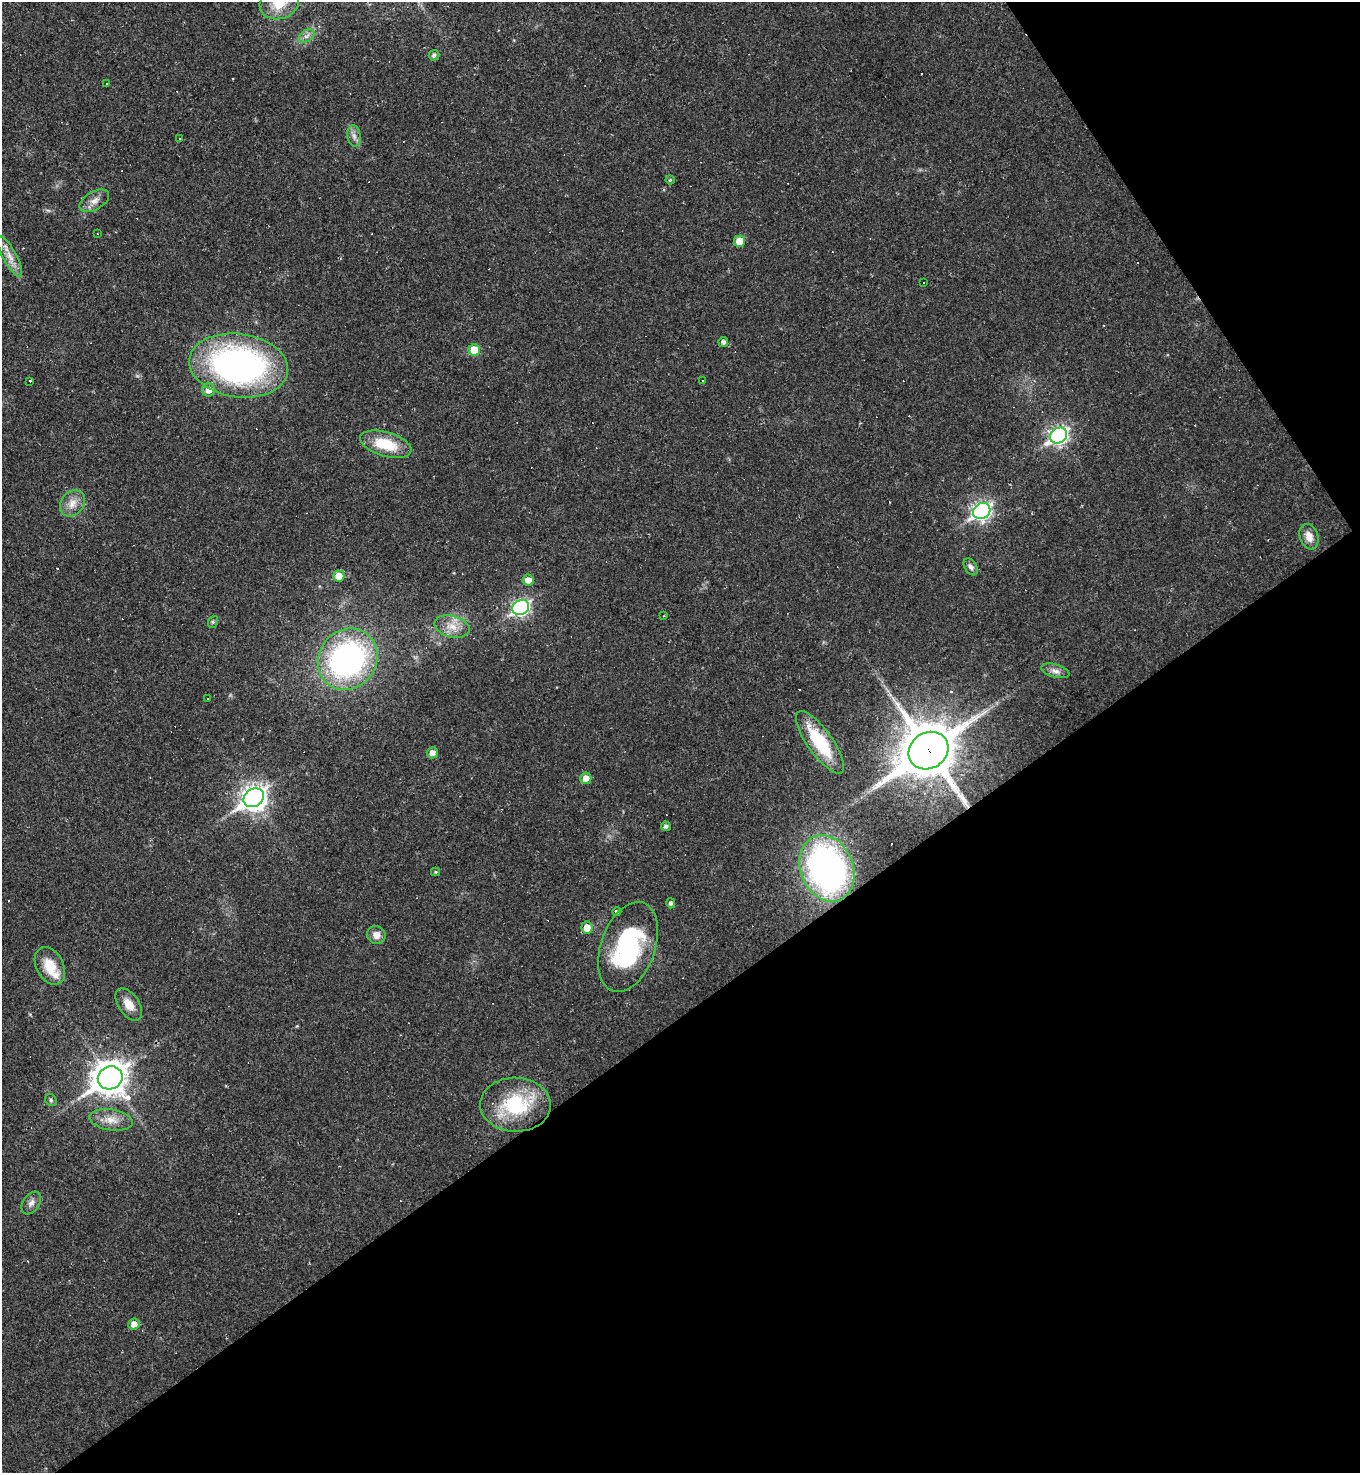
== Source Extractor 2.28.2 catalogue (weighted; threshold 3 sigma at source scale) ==
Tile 12 of 4 x 4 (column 4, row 3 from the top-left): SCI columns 4369-5726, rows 1473-2943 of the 5881 x 5886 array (HDU 1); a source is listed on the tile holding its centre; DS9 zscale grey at full resolution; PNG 1362 x 1475 px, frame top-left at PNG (2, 2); each listed source drawn as its Kron ellipse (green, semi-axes under 4 px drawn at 4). Shown black and unused: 36% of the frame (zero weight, under 2 of 3 exposures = <1% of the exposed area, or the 3 px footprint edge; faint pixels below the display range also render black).
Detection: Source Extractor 2.28.2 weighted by HDU 2 'WHT'; one run over the whole footprint, this tile lists its part. Background 0.0191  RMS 0.004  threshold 0.0182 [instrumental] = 3 sigma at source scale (4.5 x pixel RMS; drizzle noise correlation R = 1.50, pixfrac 1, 0.05/0.05 arcsec/px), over >= 5 px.
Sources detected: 74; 19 cosmic-ray / hot-pixel residue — neither listed nor drawn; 1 inside a brighter listed object's ellipse — not listed separately; the other 54 listed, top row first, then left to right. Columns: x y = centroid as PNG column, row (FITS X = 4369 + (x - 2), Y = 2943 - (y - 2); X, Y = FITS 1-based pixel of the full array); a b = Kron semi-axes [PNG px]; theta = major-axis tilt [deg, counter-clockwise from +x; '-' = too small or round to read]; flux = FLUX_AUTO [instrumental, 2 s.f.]
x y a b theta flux
279 4 20 15 14 8.8
307 36 9 5 33 1.6
434 55 5 5 - 1.2
107 84 3 3 - 3.5
354 136 11 6 -80 2
179 138 3 3 - 0.69
670 180 4 4 - 0.51
94 201 16 9 30 3.3
97 234 2 2 - 0.3
740 241 5 5 - 6.7
10 256 22 7 -62 4.4
923 283 2 2 - 0.39
723 342 5 5 - 1.3
474 350 6 5 - 9.3
239 365 50 31 -8 130
702 380 3 3 - 0.59
30 381 3 3 - 2.9
208 390 6 6 - 4
1059 436 9 7 32 140
386 444 26 12 -16 14
72 503 14 11 52 4.2
982 511 9 7 35 130
1309 537 13 9 -69 4.2
971 567 9 6 -57 1.4
339 576 6 5 - 5.5
528 580 6 5 - 3.1
521 608 8 7 - 100
664 616 3 2 - 0.29
213 622 6 5 - 0.66
452 626 18 10 -14 5.7
348 659 32 28 52 100
1055 671 14 6 -15 2.3
208 698 2 2 - 0.29
820 742 37 12 -54 22
928 751 21 17 34 2100
432 753 5 5 - 2.6
586 778 5 5 - 3.2
254 798 11 8 34 330
666 826 5 4 - 1.1
827 868 34 26 -68 140
436 872 4 4 - 0.42
671 903 5 4 - 1.1
617 912 4 4 - 1.1
587 928 6 5 - 4.6
376 935 9 9 - 3.3
628 947 47 27 71 52
50 966 20 13 -61 11
129 1004 18 10 -57 5.1
110 1078 12 11 - 680
51 1100 6 5 - 0.73
515 1105 35 27 -1 28
111 1120 22 10 -9 5.2
31 1203 12 8 56 2.1
134 1324 6 5 - 3
Overlapping masked pixels (flux is a lower limit): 1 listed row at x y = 928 751
Isophote crosses this tile's border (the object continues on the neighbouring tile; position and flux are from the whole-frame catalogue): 1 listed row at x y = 279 4